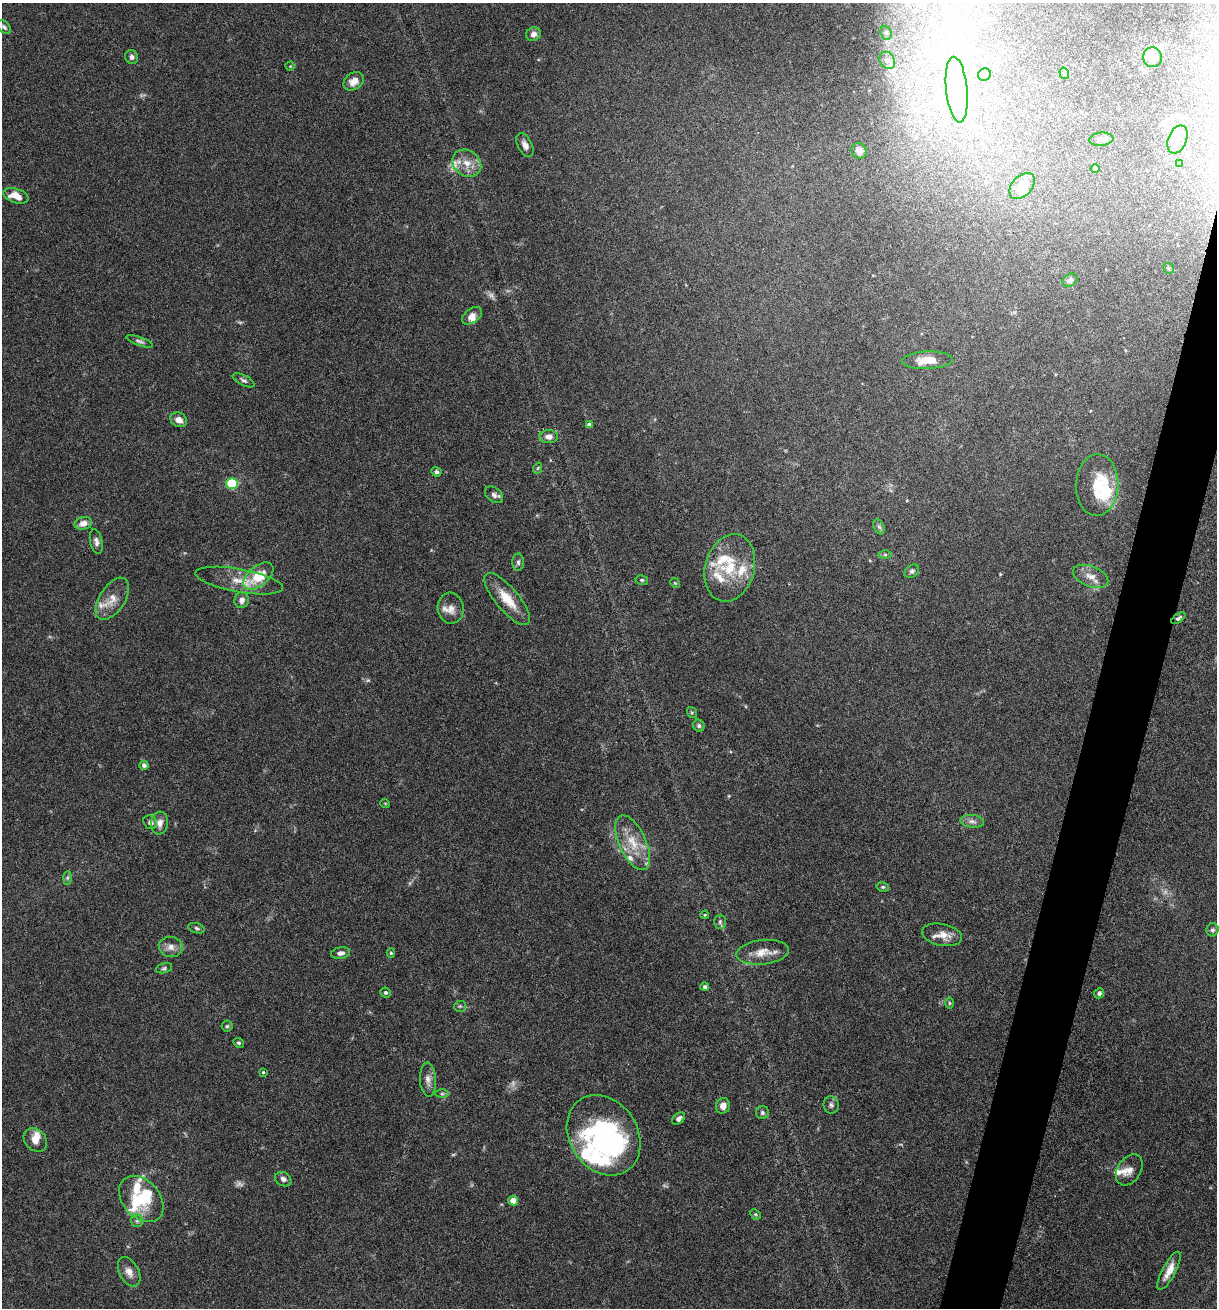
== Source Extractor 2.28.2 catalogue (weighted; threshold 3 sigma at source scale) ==
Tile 10 of 4 x 4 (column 2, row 3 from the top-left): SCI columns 1349-2563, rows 1332-2637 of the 5307 x 5252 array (HDU 1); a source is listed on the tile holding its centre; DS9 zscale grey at full resolution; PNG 1219 x 1310 px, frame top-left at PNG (2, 3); each listed source drawn as its Kron ellipse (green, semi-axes under 4 px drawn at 4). Shown black and unused: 4% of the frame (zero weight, under 3 of 6 exposures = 3% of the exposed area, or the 3 px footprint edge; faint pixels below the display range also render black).
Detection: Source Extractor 2.28.2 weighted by HDU 2 'WHT'; one run over the whole footprint, this tile lists its part. Background 0.0264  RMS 0.0028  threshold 0.0115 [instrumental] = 3 sigma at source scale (4.09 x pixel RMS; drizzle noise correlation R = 1.36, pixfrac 0.8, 0.05/0.05 arcsec/px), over >= 5 px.
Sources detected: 134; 9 too faint to see at this stretch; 8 inside a brighter object's white glare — neither listed nor drawn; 22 inside a brighter listed object's ellipse — not listed separately; the other 95 listed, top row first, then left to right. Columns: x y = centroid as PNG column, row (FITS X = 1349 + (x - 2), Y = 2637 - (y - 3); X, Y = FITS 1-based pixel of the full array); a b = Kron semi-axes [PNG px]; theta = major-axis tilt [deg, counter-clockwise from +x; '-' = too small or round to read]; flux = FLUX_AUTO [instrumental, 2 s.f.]
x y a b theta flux
4 27 8 5 -46 0.64
886 33 7 5 -69 0.5
534 34 7 6 - 1.2
132 57 7 6 - 0.77
1153 57 10 9 - 3.3
887 60 9 7 -58 1.1
290 66 4 4 - 0.23
1064 73 6 4 -73 0.41
984 75 6 6 - 0.66
354 81 11 8 34 2.3
957 90 33 10 -84 7.7
1101 139 12 6 5 0.99
1177 140 14 9 68 1.9
525 145 13 7 -63 1.5
859 151 8 7 - 2.4
467 163 15 12 -35 3.6
1180 164 4 3 - 0.36
1095 168 4 4 - 0.54
1022 186 15 10 48 3.8
16 196 13 7 -18 3.4
1168 268 6 4 -43 0.43
1070 280 8 6 29 0.93
472 316 11 7 37 1.6
140 341 14 4 -19 0.78
927 360 25 8 2 4.2
244 380 12 5 -27 0.75
179 420 9 7 -29 1.7
589 425 4 4 - 0.78
549 437 9 6 1 1.7
538 468 5 3 - 0.27
436 472 5 4 - 0.67
232 484 6 5 - 20
1097 485 31 21 87 11
494 495 10 7 -39 1
83 523 9 6 13 2
879 527 8 5 -63 0.57
96 541 12 6 -78 1.1
885 555 6 4 1 0.44
518 562 8 6 90 0.66
730 568 34 24 75 12
912 571 8 6 40 0.64
258 576 17 10 39 7.6
1091 576 18 10 -21 2.7
642 580 6 5 - 0.45
239 581 44 11 -10 5.5
675 583 5 4 - 0.27
112 599 24 12 58 3.7
507 599 32 11 -50 6.2
242 600 8 7 - 1.4
451 608 15 13 -81 2.4
1178 618 8 4 36 0.54
692 712 6 4 -54 0.33
699 726 6 5 - 0.63
144 765 4 4 - 0.91
385 803 5 3 - 0.22
972 821 12 6 -6 1.1
150 822 7 6 - 0.87
160 823 11 8 83 1.7
633 843 29 13 -65 6.5
67 878 7 4 89 0.49
883 887 6 5 - 0.43
705 915 4 3 - 0.33
720 922 7 5 89 0.54
197 928 8 5 -19 0.55
1212 930 6 6 - 0.59
942 935 20 11 -11 2.8
171 947 12 10 -13 1.8
762 952 26 12 6 4.1
341 953 9 5 9 1.1
391 953 5 4 - 0.39
164 968 8 5 15 0.52
705 987 4 4 - 0.74
386 993 5 5 - 0.48
1099 993 5 5 - 0.64
949 1003 5 3 - 0.32
460 1006 6 5 - 0.45
227 1026 5 5 - 0.42
239 1043 6 4 -28 0.44
263 1072 4 4 - 0.27
428 1080 17 8 -86 1.7
442 1094 6 4 0 0.43
831 1105 8 7 - 0.82
723 1106 8 7 - 1.7
762 1113 6 6 - 0.58
679 1118 7 5 41 0.83
604 1135 43 34 -57 44
35 1140 13 10 -48 2.2
1129 1170 17 11 57 2.1
283 1179 8 6 -30 0.96
141 1199 26 18 -48 9.8
513 1201 5 4 - 3.2
755 1214 6 4 -44 0.4
137 1221 6 6 - 0.6
1169 1271 21 6 62 3
129 1272 16 9 -62 2.1
Overlapping masked pixels (flux is a lower limit): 1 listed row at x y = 1178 618